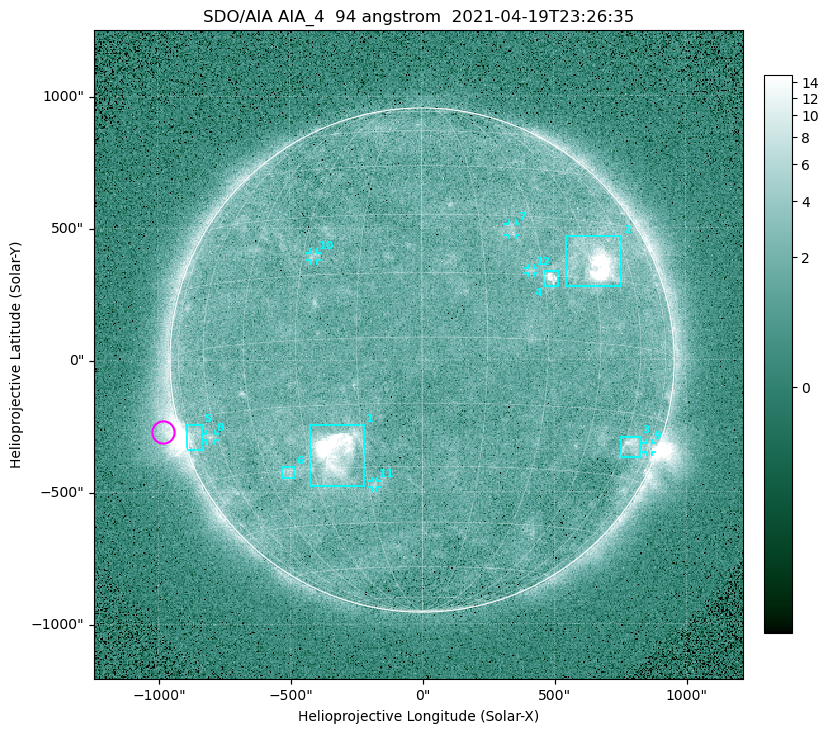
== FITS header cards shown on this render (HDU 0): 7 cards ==
TELESCOP= 'SDO/AIA '
INSTRUME= 'AIA_4   '
WAVELNTH=                   94
WAVEUNIT= 'angstrom'
DATE-OBS= '2021-04-19T23:26:35.12'
CTYPE1  = 'HPLN-TAN'
CTYPE2  = 'HPLT-TAN'

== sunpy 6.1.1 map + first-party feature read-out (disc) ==
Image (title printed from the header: SDO/AIA AIA_4  94 angstrom  2021-04-19T23:26:35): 512 x 512 px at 4.8 arcsec/px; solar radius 955 arcsec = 199 px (full disc in frame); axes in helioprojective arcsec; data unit not stated in the header (colour bar unlabelled)
Orientation: roll -0.138 deg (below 1 deg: not rotated)
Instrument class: DISC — disc imager (sunpy class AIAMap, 94 A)
Bright regions (active regions / flare kernels): reference = the median radial profile (limb darkening/brightening removed); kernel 5 px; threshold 5 sigma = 2.48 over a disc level ~1.74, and >= 1.15x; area >= 9 px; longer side >= 5 px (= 24 arcsec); searched inside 0.97 R_sun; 12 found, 12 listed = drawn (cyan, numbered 1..; 6 of them under ~33 arcsec drawn as corner ticks so the feature stays visible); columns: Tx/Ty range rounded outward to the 10 arcsec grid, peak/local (2 s.f.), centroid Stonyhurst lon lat
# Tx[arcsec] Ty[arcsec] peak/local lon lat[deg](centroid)
1 -430..-220 -480..-240 57 -22 -26
2 540..760 280..470 27 +47 +19
3 750..830 -370..-290 4.7 +64 -22
4 460..520 280..340 6.8 +32 +14
5 -900..-830 -340..-240 5.7 -73 -19
6 -540..-480 -450..-400 3 -38 -30
7 330..360 470..520 2.9 +23 +26
8 -820..-780 -300..-280 3.1 -63 -20
9 850..870 -350..-310 2.9 +75 -22
10 -430..-390 380..410 2.9 -27 +20
11 -190..-170 -480..-450 2.9 -13 -34
12 400..430 330..350 2.8 +27 +16
Off-limb structures (1.02-1.3 R_sun): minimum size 50 px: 6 found; the strongest spans PA ~90..120 deg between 1.02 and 1.21 R_sun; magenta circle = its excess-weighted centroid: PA ~105 deg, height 1.07 R_sun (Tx ~-980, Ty ~-270 arcsec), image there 4.7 x the reference